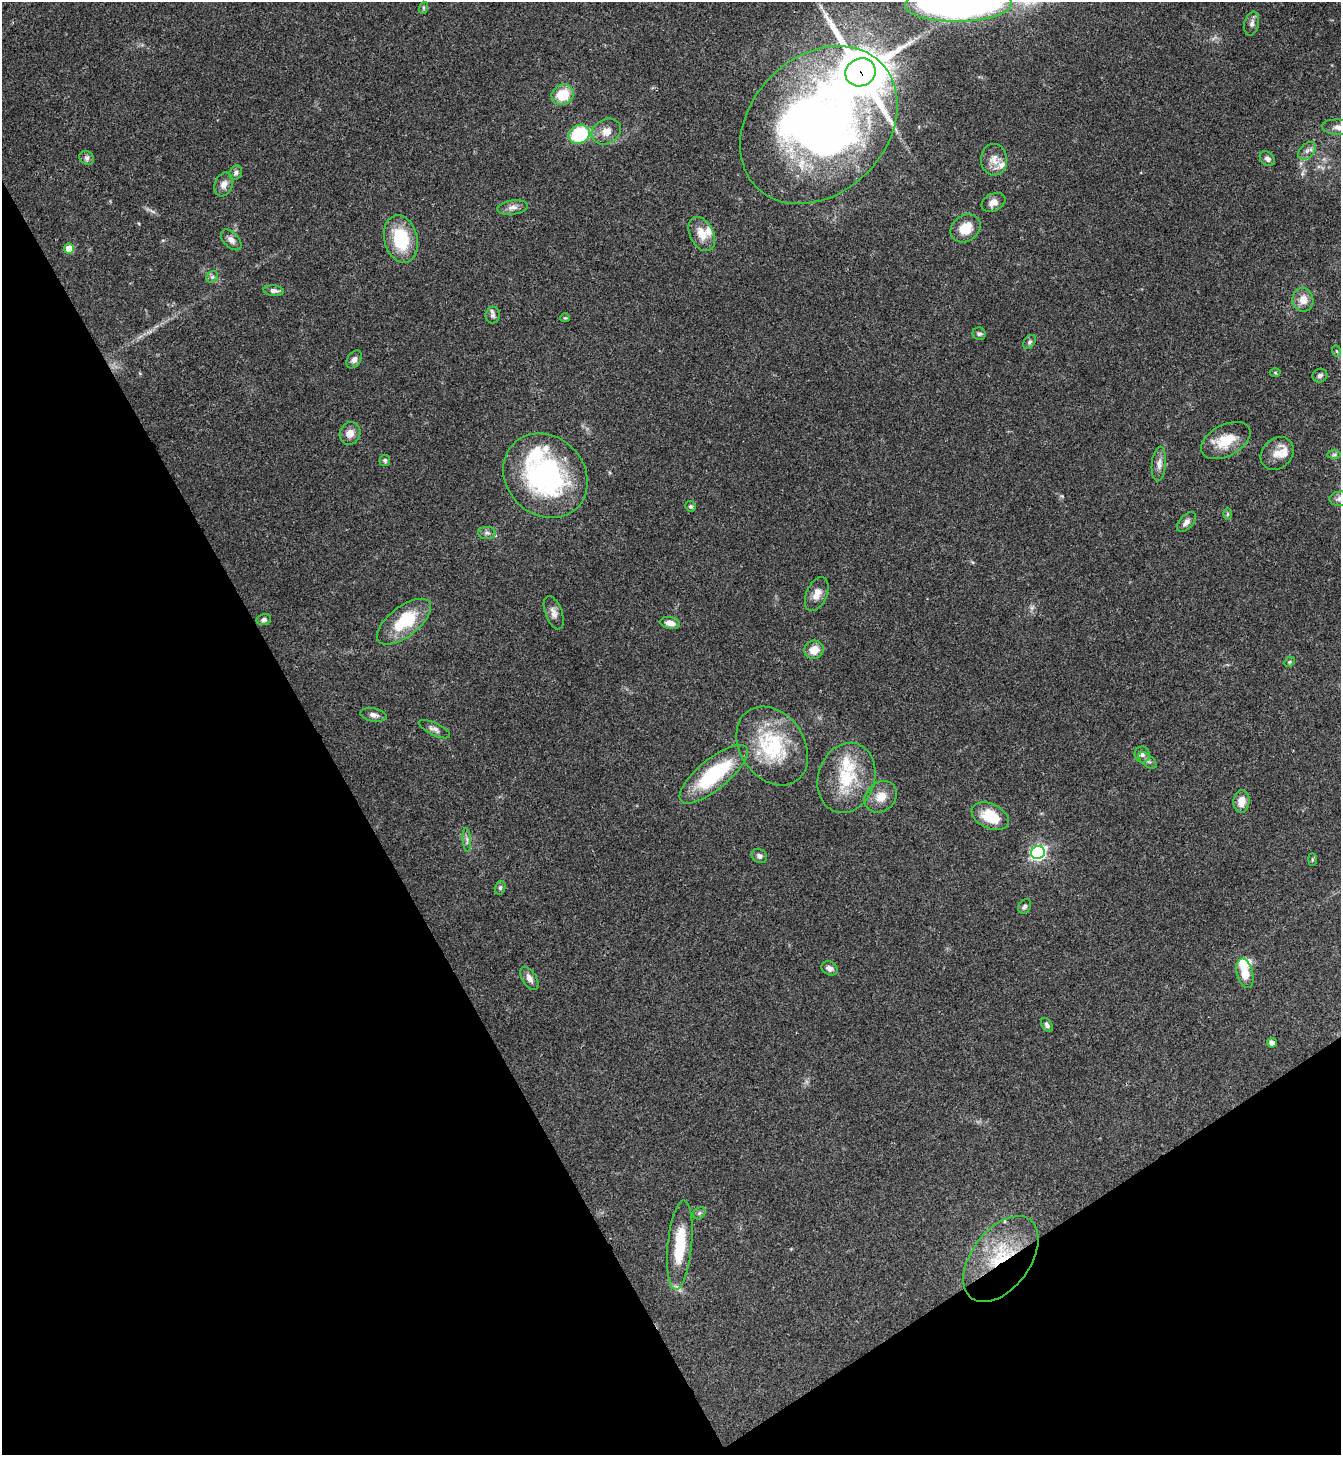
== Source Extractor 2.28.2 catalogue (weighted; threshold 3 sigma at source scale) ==
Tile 14 of 4 x 4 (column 2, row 4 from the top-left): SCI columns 1499-2837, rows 6-1458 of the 5812 x 5818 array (HDU 1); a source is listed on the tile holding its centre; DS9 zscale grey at full resolution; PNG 1343 x 1457 px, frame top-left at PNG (2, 2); each listed source drawn as its Kron ellipse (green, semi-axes under 4 px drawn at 4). Shown black and unused: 31% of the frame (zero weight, under 3 of 4 exposures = <1% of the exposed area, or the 3 px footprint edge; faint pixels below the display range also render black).
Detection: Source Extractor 2.28.2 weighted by HDU 2 'WHT'; one run over the whole footprint, this tile lists its part. Background 0.0593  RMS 0.0051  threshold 0.0228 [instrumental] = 3 sigma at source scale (4.5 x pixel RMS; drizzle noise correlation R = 1.50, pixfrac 1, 0.05/0.05 arcsec/px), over >= 5 px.
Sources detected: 86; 1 inside a brighter object's white glare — neither listed nor drawn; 9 inside a brighter listed object's ellipse — not listed separately; the other 76 listed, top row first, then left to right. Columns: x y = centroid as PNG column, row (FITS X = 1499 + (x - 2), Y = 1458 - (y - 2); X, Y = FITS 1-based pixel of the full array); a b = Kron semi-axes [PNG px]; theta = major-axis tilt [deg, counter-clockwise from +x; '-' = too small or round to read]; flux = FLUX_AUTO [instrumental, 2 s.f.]
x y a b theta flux
958 4 53 17 1 290
423 8 6 4 72 0.69
1252 24 12 7 76 2.2
861 72 15 13 27 2100
563 95 11 10 - 13
819 125 88 68 45 470
1339 127 17 7 -5 3.6
606 131 15 12 30 5.3
579 134 11 9 26 32
1307 151 10 7 45 2.1
87 158 8 6 -35 1.6
1267 159 8 6 -41 1.8
994 160 16 13 -88 5.1
236 173 7 6 - 1.4
224 184 12 9 68 3.1
993 202 13 8 27 3.5
513 207 15 7 8 2.9
965 228 16 13 35 9.3
702 234 18 11 -62 7.5
401 239 24 16 -76 24
231 240 12 7 -45 2.7
69 249 5 5 - 9.9
212 277 6 5 - 1
274 291 10 5 -5 2
1303 300 12 10 -81 5.2
493 315 8 7 - 1.5
565 318 5 4 - 0.56
979 334 6 6 - 1.1
1029 342 8 5 54 1.1
1336 351 6 3 -70 0.61
354 359 10 6 56 2.1
1275 373 5 3 - 0.5
1320 376 7 6 - 1.5
350 433 12 10 63 4
1226 441 27 15 28 12
1277 454 18 14 43 5.9
1334 455 7 4 0 0.96
385 460 6 5 - 1
1159 464 17 7 85 3.2
545 476 45 39 -45 90
1340 499 10 7 5 1.9
691 506 5 5 - 1
1227 514 6 4 89 0.7
1186 522 12 6 48 2.4
487 533 9 6 -1 1.6
817 594 18 10 66 5
554 613 17 8 -69 3.3
264 620 7 5 12 1.4
404 622 32 15 38 24
670 623 10 6 -10 3.9
814 650 10 9 - 6.1
1289 662 6 4 44 0.7
374 715 13 6 -10 2.3
434 729 17 6 -26 2.1
772 746 42 32 -55 36
1142 754 8 7 - 1.7
1148 760 10 5 -39 1.7
714 774 42 15 39 40
846 778 35 28 73 26
881 797 17 14 40 7
1241 801 11 8 85 5
990 816 20 12 -25 15
467 840 12 3 -85 1.3
1038 852 7 6 - 140
759 856 8 6 -36 1.6
1312 859 6 3 -90 0.6
500 888 7 5 75 1
1025 906 8 6 57 1.3
829 968 8 6 -30 2.3
1245 973 15 8 -76 9.5
529 978 13 7 -58 3.1
1047 1025 8 5 -56 1.3
1272 1043 5 4 - 2.3
699 1213 7 5 44 1.1
680 1245 45 12 85 21
1001 1259 49 29 53 41
Overlapping masked pixels (flux is a lower limit): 3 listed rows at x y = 861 72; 819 125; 1001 1259
Isophote crosses this tile's border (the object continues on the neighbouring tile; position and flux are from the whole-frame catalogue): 3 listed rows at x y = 958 4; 1339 127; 1340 499